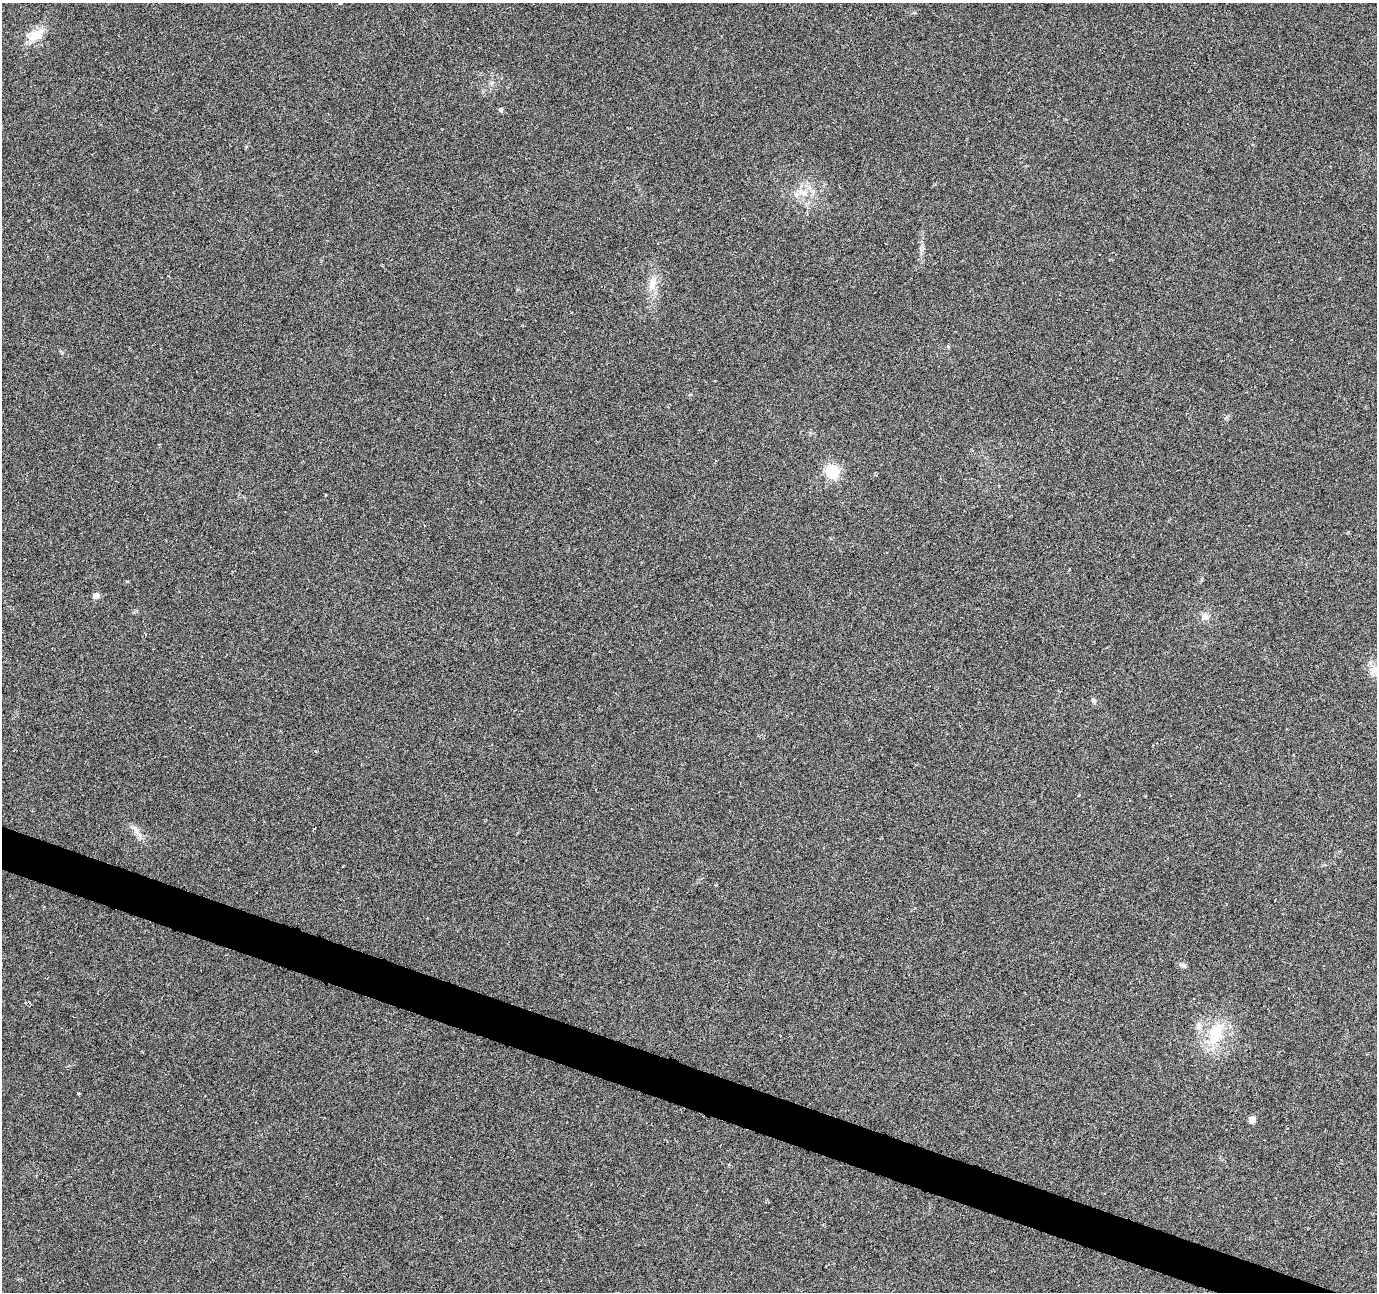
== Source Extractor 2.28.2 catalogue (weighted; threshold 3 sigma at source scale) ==
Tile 6 of 4 x 4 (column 2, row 2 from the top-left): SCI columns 1381-2755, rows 2856-4145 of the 5505 x 5644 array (HDU 1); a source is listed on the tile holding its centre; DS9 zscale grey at full resolution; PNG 1379 x 1294 px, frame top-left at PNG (2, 3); no overlay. Shown black and unused: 3% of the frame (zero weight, under 3 of 6 exposures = <1% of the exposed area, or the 3 px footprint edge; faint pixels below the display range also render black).
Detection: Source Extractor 2.28.2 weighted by HDU 2 'WHT'; one run over the whole footprint, this tile lists its part. Background 0.0271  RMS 0.0039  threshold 0.0158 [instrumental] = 3 sigma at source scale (4.09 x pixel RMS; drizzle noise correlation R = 1.36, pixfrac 0.8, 0.0396/0.0396 arcsec/px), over >= 5 px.
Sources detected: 18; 2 cosmic-ray / hot-pixel residue — not listed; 1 inside a brighter listed object's ellipse — not listed separately; the other 15 listed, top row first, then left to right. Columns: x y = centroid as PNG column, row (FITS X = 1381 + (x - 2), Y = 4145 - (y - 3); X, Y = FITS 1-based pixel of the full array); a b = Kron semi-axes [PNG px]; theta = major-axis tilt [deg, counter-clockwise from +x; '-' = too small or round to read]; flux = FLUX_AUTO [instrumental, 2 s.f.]
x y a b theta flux
35 35 24 12 29 6.3
492 83 7 5 44 0.81
501 109 5 5 - 0.79
804 193 12 9 -15 3.4
652 283 22 10 71 4.5
832 472 6 6 - 61
96 596 6 5 - 2.2
1205 616 10 9 - 1.9
1093 701 6 6 - 0.81
136 831 13 6 -70 1.9
1182 965 9 6 -23 0.97
1199 1026 11 9 80 2.2
1215 1034 34 17 69 14
79 1094 4 3 - 0.34
1252 1119 5 4 - 5.5
Unlisted compact peaks at least as high as the median listed source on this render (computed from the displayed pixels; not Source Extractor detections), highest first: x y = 127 581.